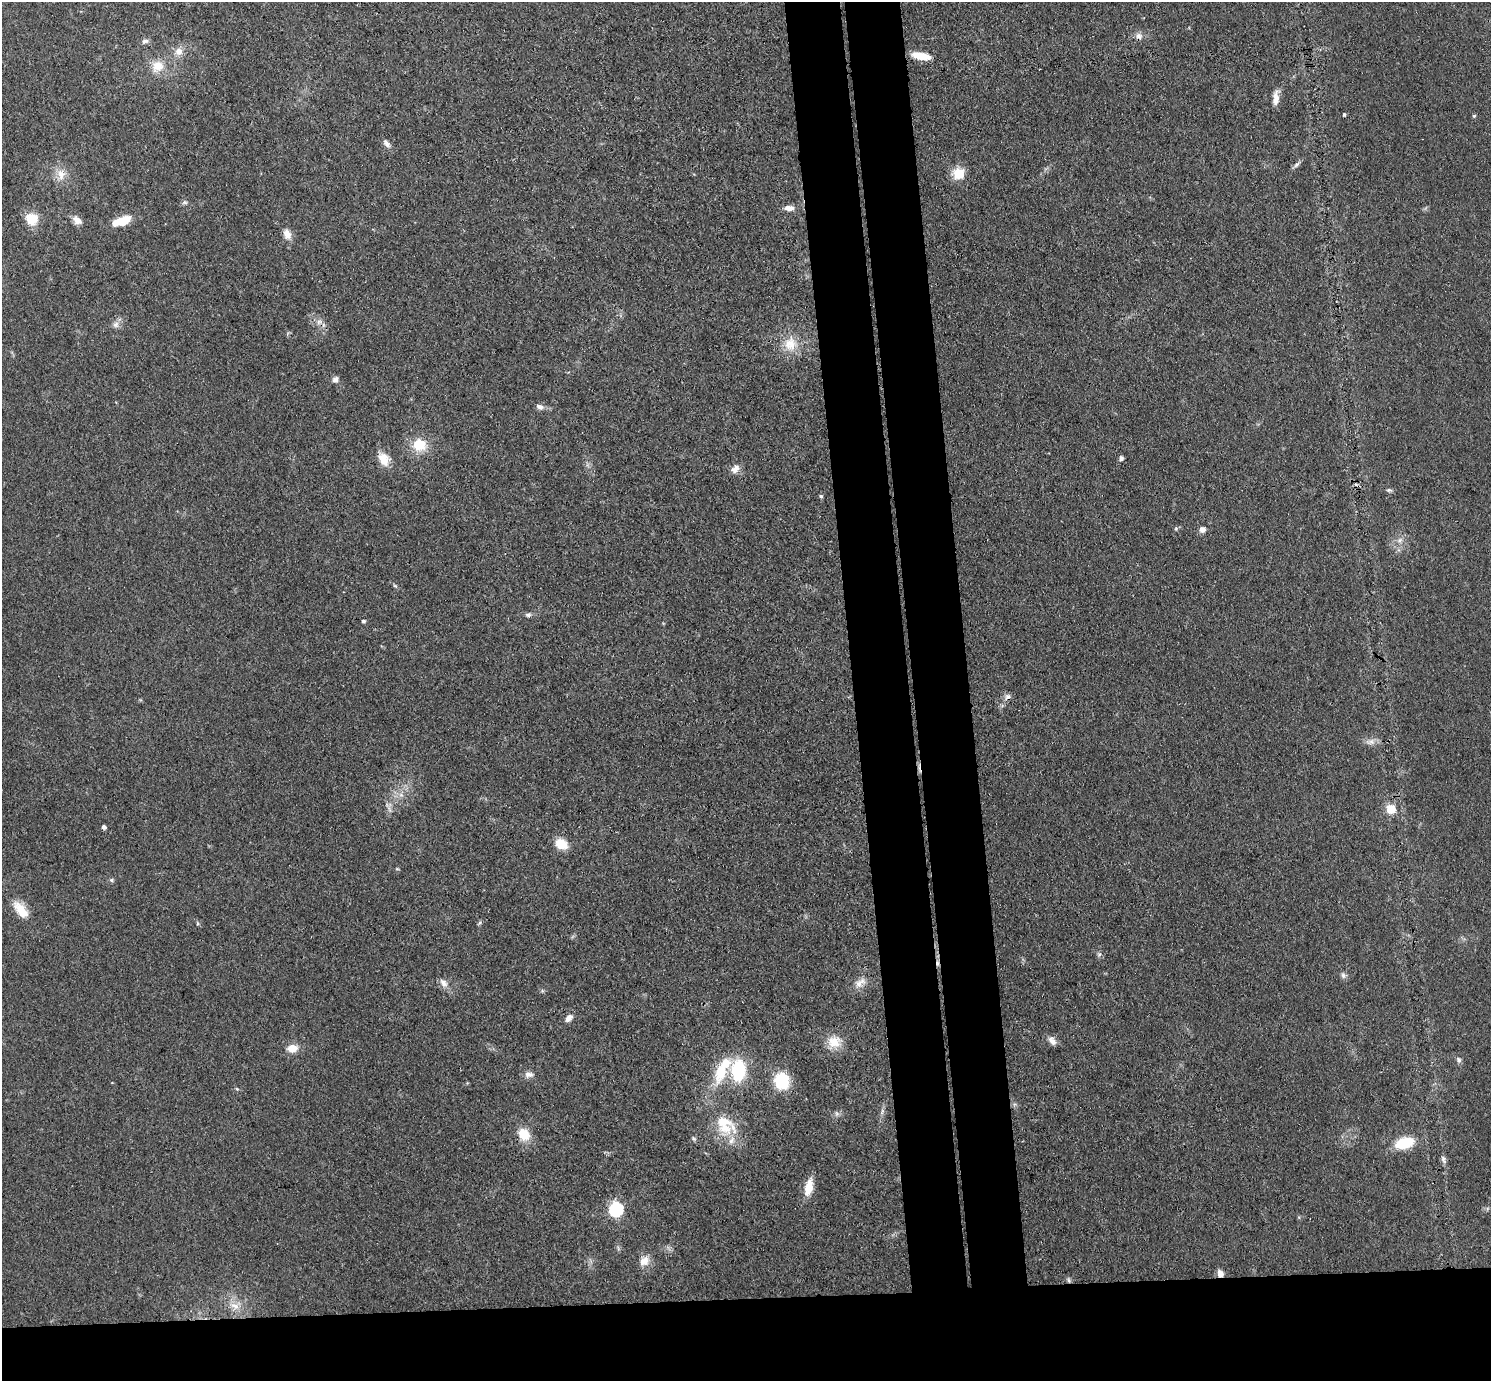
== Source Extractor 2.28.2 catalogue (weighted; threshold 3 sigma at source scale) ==
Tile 8 of 3 x 3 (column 2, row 3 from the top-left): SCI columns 1546-3034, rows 133-1511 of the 4579 x 4505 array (HDU 1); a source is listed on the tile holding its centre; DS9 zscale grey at full resolution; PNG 1493 x 1383 px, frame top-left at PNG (2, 2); no overlay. Shown black and unused: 13% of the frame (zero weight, under 3 of 4 exposures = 5% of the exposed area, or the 3 px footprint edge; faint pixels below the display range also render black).
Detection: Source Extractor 2.28.2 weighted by HDU 2 'WHT'; one run over the whole footprint, this tile lists its part. Background 0.0693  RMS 0.0067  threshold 0.0303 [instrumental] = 3 sigma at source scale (4.5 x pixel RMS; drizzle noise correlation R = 1.50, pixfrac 1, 0.05/0.05 arcsec/px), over >= 5 px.
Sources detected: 82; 3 cosmic-ray / hot-pixel residue — not listed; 4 inside a brighter listed object's ellipse — not listed separately; the other 75 listed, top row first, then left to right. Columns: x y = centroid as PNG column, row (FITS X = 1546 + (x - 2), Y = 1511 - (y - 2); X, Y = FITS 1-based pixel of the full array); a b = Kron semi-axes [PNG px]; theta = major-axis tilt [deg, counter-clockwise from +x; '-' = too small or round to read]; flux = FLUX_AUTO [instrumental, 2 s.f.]
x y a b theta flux
1139 36 10 9 - 3.7
145 41 10 6 13 2.3
179 51 10 10 - 5.8
921 56 19 7 -11 14
157 66 17 14 38 12
1276 98 19 7 85 6
1344 114 3 3 - 1.2
1474 116 4 4 - 0.94
386 143 13 6 -55 3
1297 164 11 5 39 2.3
959 173 15 13 23 12
61 175 18 12 80 8.3
185 202 8 5 0 1.5
789 208 12 6 1 4.6
31 219 8 8 - 24
77 220 14 8 -39 4.7
121 221 21 9 19 16
287 234 12 8 -68 6.2
319 322 9 8 - 3.3
116 325 9 8 - 3.3
790 344 23 18 81 16
335 379 9 8 - 2.5
540 407 10 7 -20 2.9
419 445 13 12 - 19
1121 458 5 4 - 2.6
384 459 18 13 -61 10
735 469 12 9 54 4.7
1389 490 8 5 -9 1.5
821 496 4 3 - 1.5
1176 529 6 5 - 1
1202 529 8 7 - 3.2
1400 540 10 6 52 3.1
395 586 7 4 -36 1.1
528 615 8 6 7 1.8
363 621 4 4 - 1.4
1007 697 9 7 54 2.8
1370 742 15 8 3 4.2
401 795 7 6 - 2.6
1391 809 9 8 - 13
390 810 9 4 -71 1.7
104 827 4 4 - 2.2
561 844 13 10 -22 13
397 869 5 3 - 0.71
111 880 7 5 -28 1.3
19 908 21 14 -49 11
197 923 6 4 -72 0.9
479 923 7 4 53 1.1
1099 954 8 6 74 1.6
1343 975 8 7 - 2.2
443 983 13 9 -57 4.5
860 983 18 9 38 6
542 991 5 5 - 0.96
568 1018 10 7 45 4.4
1052 1041 12 7 -55 4.2
834 1042 18 16 -7 11
292 1048 11 8 6 9.5
1459 1060 8 6 -58 1.9
738 1070 19 12 88 44
720 1073 23 14 73 23
529 1074 12 8 -4 3.6
782 1081 14 12 -78 33
237 1089 5 4 - 0.79
882 1111 10 4 77 2
837 1114 8 5 -72 1.7
725 1128 33 20 -17 22
524 1134 13 11 -55 15
693 1138 7 5 -58 1.4
1404 1143 24 13 16 21
1443 1159 11 6 -72 2.3
809 1187 20 9 76 12
616 1209 6 6 - 130
644 1261 14 12 47 6.5
1220 1273 8 7 - 4.2
1069 1280 9 4 -72 1.3
234 1306 16 10 -27 8
Overlapping masked pixels (flux is a lower limit): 3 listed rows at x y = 1007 697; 1220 1273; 1069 1280